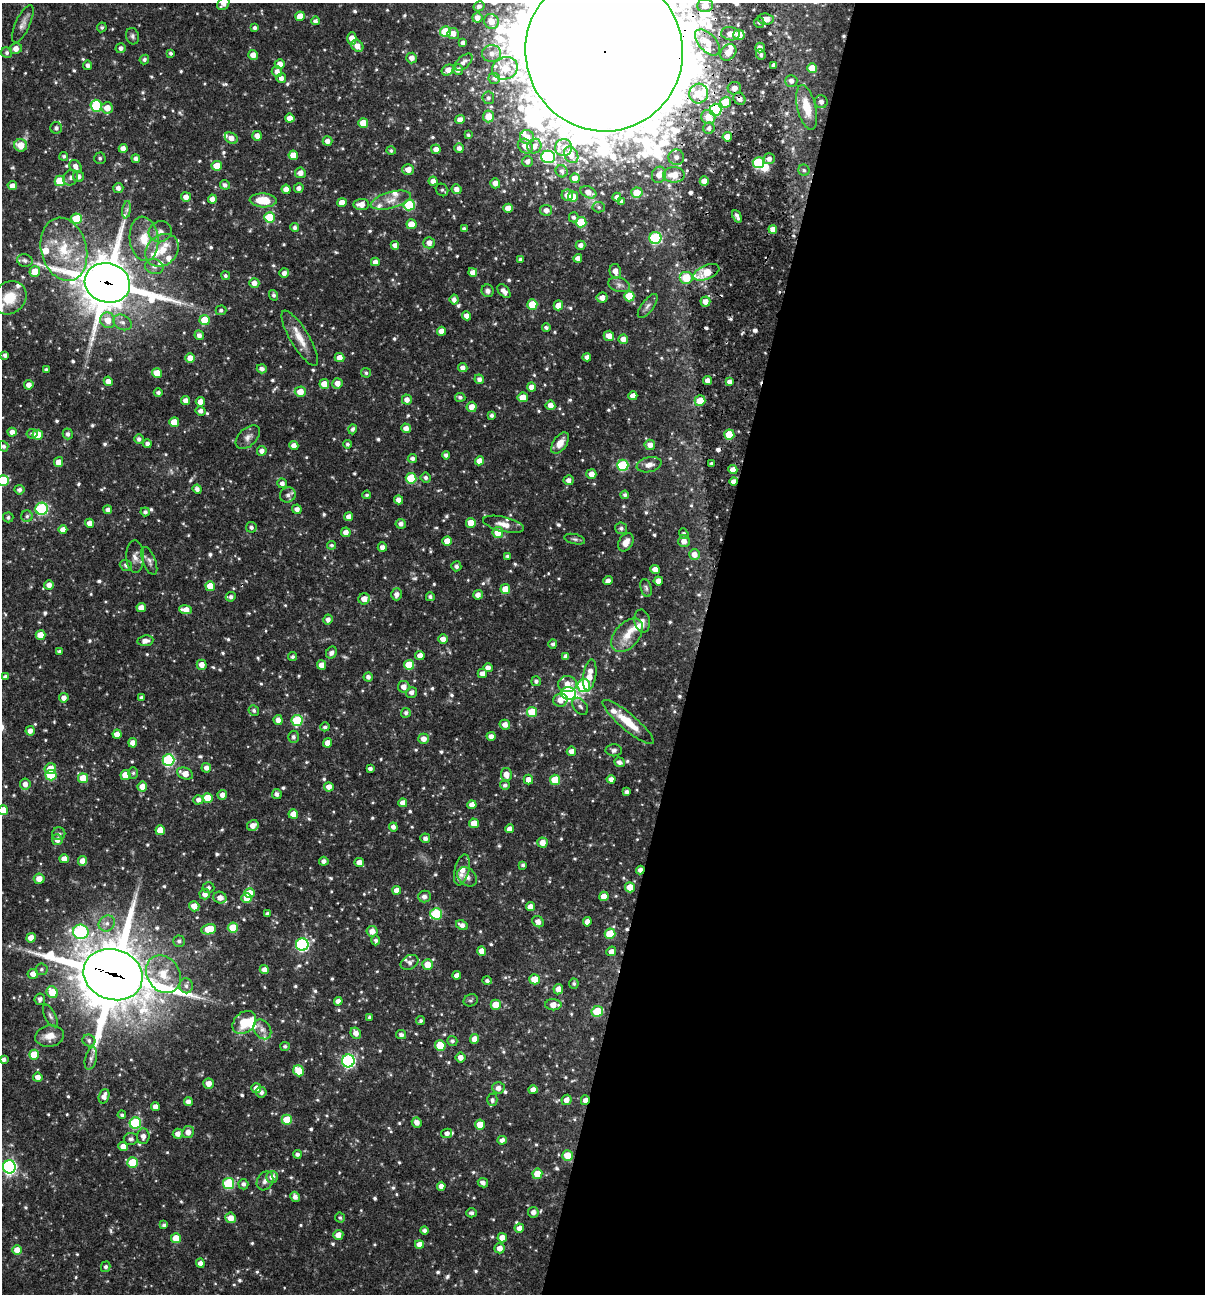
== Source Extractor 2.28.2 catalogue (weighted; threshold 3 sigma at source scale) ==
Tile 12 of 4 x 4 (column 4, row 3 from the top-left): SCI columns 3861-5063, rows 1293-2584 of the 5188 x 5168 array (HDU 1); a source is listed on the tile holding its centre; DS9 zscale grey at full resolution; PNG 1207 x 1296 px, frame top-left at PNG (2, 3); each listed source drawn as its Kron ellipse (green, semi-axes under 4 px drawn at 4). Shown black and unused: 42% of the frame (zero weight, under 3 of 4 exposures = <1% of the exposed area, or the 3 px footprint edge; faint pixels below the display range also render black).
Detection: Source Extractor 2.28.2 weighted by HDU 2 'WHT'; one run over the whole footprint, this tile lists its part. Background 0.0706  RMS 0.0035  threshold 0.0158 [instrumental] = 3 sigma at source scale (4.5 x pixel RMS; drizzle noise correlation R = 1.50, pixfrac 1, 0.05/0.05 arcsec/px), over >= 5 px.
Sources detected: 770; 1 too faint to see at this stretch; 2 inside a brighter object's white glare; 4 cosmic-ray / hot-pixel residue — neither listed nor drawn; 25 inside a brighter listed object's ellipse — not listed separately; of the other 738, all 500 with FLUX_AUTO >= 0.728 (the completeness limit of this list) listed and drawn (238 fainter detections not listed), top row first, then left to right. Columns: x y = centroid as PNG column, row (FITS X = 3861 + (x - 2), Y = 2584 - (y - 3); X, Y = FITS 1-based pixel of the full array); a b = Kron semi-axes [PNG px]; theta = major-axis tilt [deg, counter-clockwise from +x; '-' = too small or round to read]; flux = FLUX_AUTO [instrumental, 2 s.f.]
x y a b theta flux
223 4 7 5 48 2.1
705 5 7 6 - 3.3
479 6 6 5 - 1.2
300 16 5 4 - 3.4
477 18 5 5 - 2.3
766 19 8 5 -5 3.2
315 21 4 4 - 1.1
491 21 8 7 - 3.5
759 23 5 5 - 0.88
23 24 20 7 65 2.4
102 27 5 4 - 0.75
255 28 4 4 - 0.84
445 32 5 5 - 15
453 33 5 5 - 2.5
730 34 9 6 -8 3.3
739 35 6 5 - 6
133 36 8 6 -75 0.97
352 39 6 4 89 3.6
707 42 16 8 -47 5.5
463 43 4 4 - 1.5
357 46 6 5 - 2.8
121 48 5 5 - 1.4
760 48 5 5 - 2.1
16 49 6 5 - 2.5
604 51 80 78 -77 16000
7 52 5 5 - 1
728 52 9 7 45 4.5
170 53 4 4 - 0.77
492 53 9 8 - 2.2
253 55 5 4 - 2.9
761 55 5 4 - 1
412 58 5 5 - 2.4
144 59 5 4 - 0.9
464 62 11 6 43 1.7
280 64 5 5 - 2.5
88 65 4 4 - 1.4
774 65 4 3 - 0.81
505 68 13 11 21 6.5
812 68 5 5 - 6.4
458 69 5 5 - 1.7
448 70 7 5 32 2.7
277 71 5 5 - 1.9
281 78 5 5 - 1.6
494 78 6 5 - 1.1
791 81 6 6 - 1.6
734 88 6 6 - 2.8
699 93 10 9 - 6.9
488 98 6 6 - 1
739 99 6 5 - 2
726 102 5 5 - 11
821 102 6 6 - 1.5
96 106 6 5 - 19
807 107 23 9 -77 9.2
107 108 6 5 - 3.8
715 110 6 6 - 31
489 116 6 5 - 5.4
708 117 7 6 - 4.1
290 118 5 4 - 2.7
460 120 4 4 - 2.5
363 123 5 5 - 5.8
56 128 6 5 - 1.2
709 128 6 5 - 1.3
468 135 4 4 - 0.77
257 136 5 5 - 2.4
527 137 7 7 - 3.8
727 137 4 4 - 4
231 138 7 5 -31 2.8
328 141 5 5 - 2.3
21 145 6 6 - 5.2
525 146 8 6 -43 3.4
534 146 7 7 - 2.8
123 148 4 4 - 2.3
459 148 5 4 - 1.6
564 148 8 8 - 2.5
436 149 5 4 - 2.4
391 151 5 4 - 0.75
293 155 5 4 - 4.3
571 155 9 6 -59 3.6
64 156 4 4 - 0.74
548 157 7 6 - 37
676 157 8 8 - 2
100 158 6 6 - 0.89
136 159 4 4 - 1.6
769 159 5 5 - 1.8
527 161 5 5 - 1.5
758 163 5 5 - 25
75 166 7 5 -54 2
217 166 5 5 - 6.7
408 169 6 5 - 3.4
804 170 5 5 - 0.78
562 171 6 5 - 1
300 173 5 5 - 2.3
659 175 8 7 - 3.2
674 175 10 7 0 5.2
78 176 5 5 - 1.8
71 178 8 7 - 1.3
575 178 4 4 - 3
60 181 5 5 - 11
433 181 4 4 - 2.1
704 181 4 4 - 3
495 183 5 5 - 2.4
225 185 5 4 - 1.2
12 186 4 4 - 2.2
118 188 5 5 - 1.6
299 188 5 5 - 1.4
286 189 4 4 - 2.7
457 189 5 5 - 2.1
442 190 7 6 - 0.8
588 192 8 5 -24 2.7
637 193 5 5 - 6
567 195 6 5 - 3.2
573 196 5 5 - 3.8
186 197 5 5 - 2.4
617 197 4 4 - 1.3
212 199 4 4 - 2.2
263 200 13 7 -3 8.4
391 200 20 8 15 4.1
622 201 4 3 - 0.92
342 203 5 4 - 3.5
361 204 8 5 4 3.2
409 205 5 5 - 18
599 207 6 5 - 0.77
508 208 5 4 - 3.2
127 210 9 4 82 1
546 210 6 5 - 2
737 216 6 4 -64 1.4
269 217 5 5 - 12
574 217 5 5 - 1.1
77 219 5 5 - 15
581 222 5 5 - 13
411 224 5 5 - 5.9
295 227 4 4 - 1
464 229 4 3 - 0.94
773 229 4 4 - 3
160 232 12 10 24 2.6
655 238 6 6 - 35
144 239 22 14 -83 8.6
429 243 5 5 - 2.4
395 245 4 4 - 1.8
581 245 5 4 - 1.7
64 249 32 22 -76 18
162 250 18 14 42 7.6
578 258 4 4 - 2.1
520 259 4 3 - 0.78
25 260 8 6 -15 1.3
375 262 4 4 - 2.1
154 267 9 7 -15 1.6
35 271 5 5 - 5.8
615 271 7 5 -78 2.6
473 272 4 4 - 2.3
706 272 14 7 23 9.8
284 273 5 4 - 1.8
225 276 4 4 - 0.77
686 278 7 6 - 8.4
107 283 23 19 -17 1700
254 283 5 5 - 2.5
619 285 11 7 -17 1.6
488 291 6 6 - 1.5
504 291 8 5 -48 2.1
274 295 5 4 - 0.88
629 296 5 5 - 10
9 298 18 15 38 8.9
602 298 5 5 - 2.6
454 300 5 4 - 1.6
705 302 5 5 - 2.6
532 305 5 5 - 9.5
558 305 5 4 - 4.5
648 306 14 6 53 1.6
221 310 5 5 - 0.9
467 316 4 4 - 2.4
108 320 8 7 - 4.3
205 320 5 5 - 9.5
122 322 9 7 -29 1.8
546 327 4 4 - 0.79
441 331 4 4 - 2.8
199 335 5 4 - 1.6
609 336 5 5 - 3
300 338 32 9 -59 6
623 339 5 4 - 2.7
5 355 4 4 - 1.2
587 357 4 4 - 1.5
190 358 5 4 - 4.2
339 358 5 4 - 3
463 368 4 4 - 1.8
262 369 5 4 - 1.5
46 370 4 3 - 0.88
157 373 5 5 - 5.1
366 373 5 5 - 0.79
479 379 5 4 - 1.4
108 381 4 4 - 2.7
708 381 4 4 - 2.6
730 382 4 4 - 1.6
337 383 5 5 - 2.2
324 384 5 4 - 4.4
29 385 4 4 - 2.5
531 387 4 4 - 2.7
158 392 4 4 - 1.1
300 392 5 5 - 4.1
633 396 4 4 - 2.8
460 397 5 4 - 0.94
523 397 5 5 - 4.6
186 400 4 4 - 2.2
407 400 5 5 - 2.3
700 401 5 5 - 5.8
200 402 5 4 - 2.5
550 405 5 4 - 3
472 407 5 5 - 3.3
201 411 5 4 - 1.4
492 415 4 4 - 1
174 422 5 5 - 6.1
406 428 5 4 - 2.4
353 429 5 4 - 1
12 432 4 4 - 2.2
32 434 5 5 - 1
68 434 5 5 - 1.3
38 435 5 5 - 7.7
729 435 5 5 - 11
248 437 14 8 44 2.1
139 439 5 5 - 1.2
560 443 12 6 56 3.6
147 444 4 4 - 1.3
347 444 4 4 - 0.79
294 445 4 4 - 2.2
650 445 5 5 - 2.4
4 446 5 4 - 0.95
262 451 5 5 - 1.9
446 455 4 4 - 1.2
412 459 4 4 - 1.3
479 461 4 4 - 2.9
59 462 5 4 - 2.9
712 464 4 3 - 0.76
623 465 5 5 - 22
649 465 12 7 12 2.5
733 470 4 4 - 3.2
591 474 5 5 - 2.7
411 478 5 5 - 13
426 478 5 5 - 1
3 480 5 5 - 17
569 480 5 5 - 1.8
734 481 4 4 - 1.7
282 483 5 5 - 1.4
197 489 4 4 - 1.5
19 490 5 5 - 1.2
288 495 8 7 - 1.5
367 495 4 4 - 0.75
625 495 4 4 - 0.94
399 500 5 4 - 2.3
42 509 6 6 - 38
297 509 5 4 - 1.9
108 510 4 4 - 1.7
145 512 4 4 - 1
27 516 6 6 - 0.8
8 517 5 5 - 0.82
349 517 4 4 - 2.2
90 523 4 4 - 2.4
471 523 5 5 - 5.8
401 524 5 5 - 1.6
504 524 21 7 -13 3.6
251 527 5 5 - 0.99
621 528 6 6 - 1.1
63 530 4 4 - 2.7
346 532 5 4 - 2.3
498 532 5 5 - 6.5
684 534 6 4 -52 0.81
575 539 10 5 -13 0.9
447 541 4 4 - 3.6
684 541 6 5 - 2.7
626 542 10 7 61 3
331 545 4 4 - 0.73
382 547 5 4 - 1.7
694 554 5 5 - 3.1
507 556 4 4 - 0.9
135 557 16 9 -88 2.5
149 561 15 6 -69 1.6
126 565 6 5 - 1.2
456 566 5 5 - 1.1
655 569 4 4 - 2.8
608 581 4 4 - 1.9
658 581 4 4 - 2.8
49 585 5 5 - 2.4
210 586 5 5 - 6.7
646 588 9 5 -75 0.88
505 589 5 5 - 6
397 594 6 5 - 1.8
478 595 5 4 - 2
231 597 5 4 - 1.1
430 597 4 4 - 0.96
364 599 6 5 - 2.9
141 607 5 4 - 2.4
186 610 6 4 -7 3.8
328 619 5 4 - 1.4
642 621 11 7 -80 1.8
41 635 5 4 - 4.4
627 635 19 12 49 6
443 639 5 5 - 2.5
145 641 8 5 7 2.1
553 644 5 4 - 0.89
59 651 4 4 - 0.74
331 653 6 5 - 1.3
420 655 4 4 - 2.8
566 656 4 4 - 1.4
292 657 4 3 - 0.78
202 665 5 5 - 2.7
322 665 5 4 - 3.2
409 665 5 5 - 9
488 668 4 4 - 2.3
482 674 4 4 - 2.1
590 675 16 6 81 5
5 677 4 4 - 1.1
368 677 4 4 - 1.3
536 681 5 5 - 1.1
567 684 9 8 - 3.1
584 686 6 6 - 33
404 687 6 5 - 2.5
411 692 5 5 - 1.6
569 694 7 6 - 61
64 698 5 4 - 2.2
141 698 4 4 - 0.94
560 700 7 6 - 2.9
580 706 10 6 -50 1.1
254 710 5 5 - 0.89
532 712 5 5 - 11
406 713 5 4 - 1
278 720 5 4 - 2
297 720 5 5 - 21
628 722 33 8 -40 8.9
505 725 5 4 - 2.4
325 727 4 4 - 1
30 731 5 4 - 2.1
117 734 4 4 - 2.9
491 736 4 4 - 2.2
293 737 6 5 - 1
424 739 5 5 - 2.5
133 743 5 4 - 2.5
328 743 5 4 - 2.5
614 750 8 6 -1 1.1
571 751 5 4 - 2.2
168 760 6 6 - 35
619 762 5 4 - 1.4
50 768 6 5 - 4.4
206 768 5 5 - 1.9
370 768 4 3 - 1.1
133 773 6 5 - 0.74
185 774 8 5 -23 3.6
506 774 6 5 - 3
51 775 5 5 - 15
125 775 5 5 - 5
83 778 5 5 - 6.6
611 779 4 4 - 2.2
528 780 5 4 - 2.2
555 780 5 5 - 11
25 784 5 5 - 2.1
505 785 5 4 - 0.92
142 786 5 5 - 3.3
329 787 5 4 - 2.5
627 792 4 3 - 1
277 794 5 4 - 1.2
222 795 5 4 - 2
208 798 5 5 - 7.1
198 800 5 4 - 1.5
403 803 4 4 - 2.7
472 805 4 4 - 2.7
3 810 5 5 - 6.5
293 814 5 4 - 4.9
474 823 5 5 - 5.5
253 825 6 5 - 2.6
393 827 4 4 - 1.4
510 829 4 4 - 2.5
160 830 5 5 - 6.4
59 834 6 6 - 1.2
425 838 5 4 - 1.4
57 840 5 5 - 2.3
542 843 5 5 - 3.4
64 859 5 4 - 2.6
83 861 5 4 - 2.7
324 861 4 4 - 1.6
359 862 5 4 - 2.7
523 865 4 4 - 0.77
462 870 16 7 76 4.7
640 870 4 4 - 1.8
467 877 11 8 -44 1.7
39 879 5 5 - 2.9
630 887 5 5 - 5.4
208 888 6 5 - 1
397 890 4 4 - 3.5
250 893 5 5 - 6.2
205 894 5 5 - 2.3
604 896 5 4 - 4.2
424 897 6 6 - 1.7
220 898 7 6 - 2.8
247 898 5 5 - 4.6
194 906 5 5 - 3.3
531 907 4 4 - 2.6
268 914 3 3 - 0.96
436 914 6 5 - 19
538 922 6 5 - 2.1
587 922 4 4 - 2.3
107 923 8 7 - 1.8
462 925 6 4 -28 1.9
233 928 5 5 - 9.5
209 929 7 5 11 7.6
372 931 5 5 - 2.6
81 932 8 7 - 42
610 934 5 5 - 11
31 938 5 4 - 3.4
376 940 5 4 - 0.95
179 941 6 5 - 1
302 945 6 6 - 48
482 951 5 4 - 3.4
611 951 5 4 - 2.3
410 962 9 7 27 1.3
428 965 5 5 - 5.7
41 969 6 6 - 0.93
264 970 4 4 - 2.1
33 974 5 5 - 2.5
163 974 20 16 -57 8.9
113 975 30 25 -20 2800
457 975 4 4 - 2.3
535 979 5 5 - 7.1
487 981 4 4 - 0.96
574 984 5 5 - 0.73
186 986 7 6 - 1.4
558 989 5 5 - 2.8
52 992 6 5 - 8
40 999 6 5 - 1.5
471 1000 7 6 - 0.76
338 1001 4 4 - 2.3
496 1005 5 5 - 5.9
553 1005 8 5 -1 3.2
597 1011 6 5 - 15
50 1016 12 5 -62 1.2
369 1017 3 3 - 0.73
421 1021 4 4 - 0.76
244 1022 13 10 44 8.2
262 1029 10 8 -54 2
356 1033 6 5 - 2.5
401 1035 5 4 - 1.2
50 1036 14 10 9 4.3
474 1039 5 4 - 3.4
89 1040 6 6 - 1.2
452 1041 5 5 - 0.96
440 1045 5 5 - 8.7
285 1046 5 4 - 0.79
34 1055 5 5 - 7.3
460 1058 5 5 - 2.4
4 1059 4 4 - 1.3
91 1059 11 6 76 1.4
348 1061 6 6 - 62
299 1071 6 5 - 9.9
38 1077 5 4 - 2.2
209 1083 5 5 - 2.7
256 1088 5 5 - 2.5
498 1088 6 5 - 2
533 1090 4 4 - 2.4
261 1092 5 5 - 1.3
104 1096 7 5 72 2.4
492 1100 6 5 - 0.97
566 1100 5 5 - 2.4
585 1100 5 4 - 2.4
188 1101 4 4 - 1.7
155 1107 4 4 - 2.1
122 1115 4 4 - 0.76
287 1120 5 5 - 11
417 1122 5 4 - 2.3
135 1123 6 5 - 28
480 1124 5 5 - 5.4
188 1132 6 6 - 2.6
447 1133 5 4 - 1.4
178 1134 5 5 - 2.4
143 1136 8 6 86 1.8
131 1139 7 6 - 0.9
502 1140 4 4 - 1.7
123 1146 5 4 - 3
297 1154 4 4 - 1
567 1156 5 5 - 6.5
132 1162 5 5 - 11
9 1167 6 6 - 84
537 1174 5 5 - 6.7
272 1177 6 5 - 2.4
265 1181 10 7 60 1.8
228 1183 5 5 - 24
483 1183 5 4 - 1.3
243 1184 5 5 - 1.1
441 1186 4 4 - 2.2
295 1197 5 4 - 1.6
533 1212 5 5 - 1.6
471 1213 5 4 - 0.99
231 1218 5 5 - 3.7
340 1218 5 5 - 0.74
164 1225 4 4 - 0.87
519 1228 5 4 - 2.1
424 1230 4 4 - 1.3
338 1235 5 5 - 2.9
176 1238 5 5 - 6.4
502 1238 5 4 - 3.2
419 1245 4 4 - 3
500 1248 5 5 - 2.5
17 1250 5 5 - 3.8
200 1263 4 4 - 1.9
106 1267 5 4 - 0.94
Overlapping masked pixels (flux is a lower limit): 11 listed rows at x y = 604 51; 739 99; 715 110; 674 175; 706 272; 107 283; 523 397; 734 481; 640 870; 113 975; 585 1100
Isophote crosses this tile's border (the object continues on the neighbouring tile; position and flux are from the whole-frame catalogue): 6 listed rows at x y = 223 4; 604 51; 3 480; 3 810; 4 1059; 9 1167